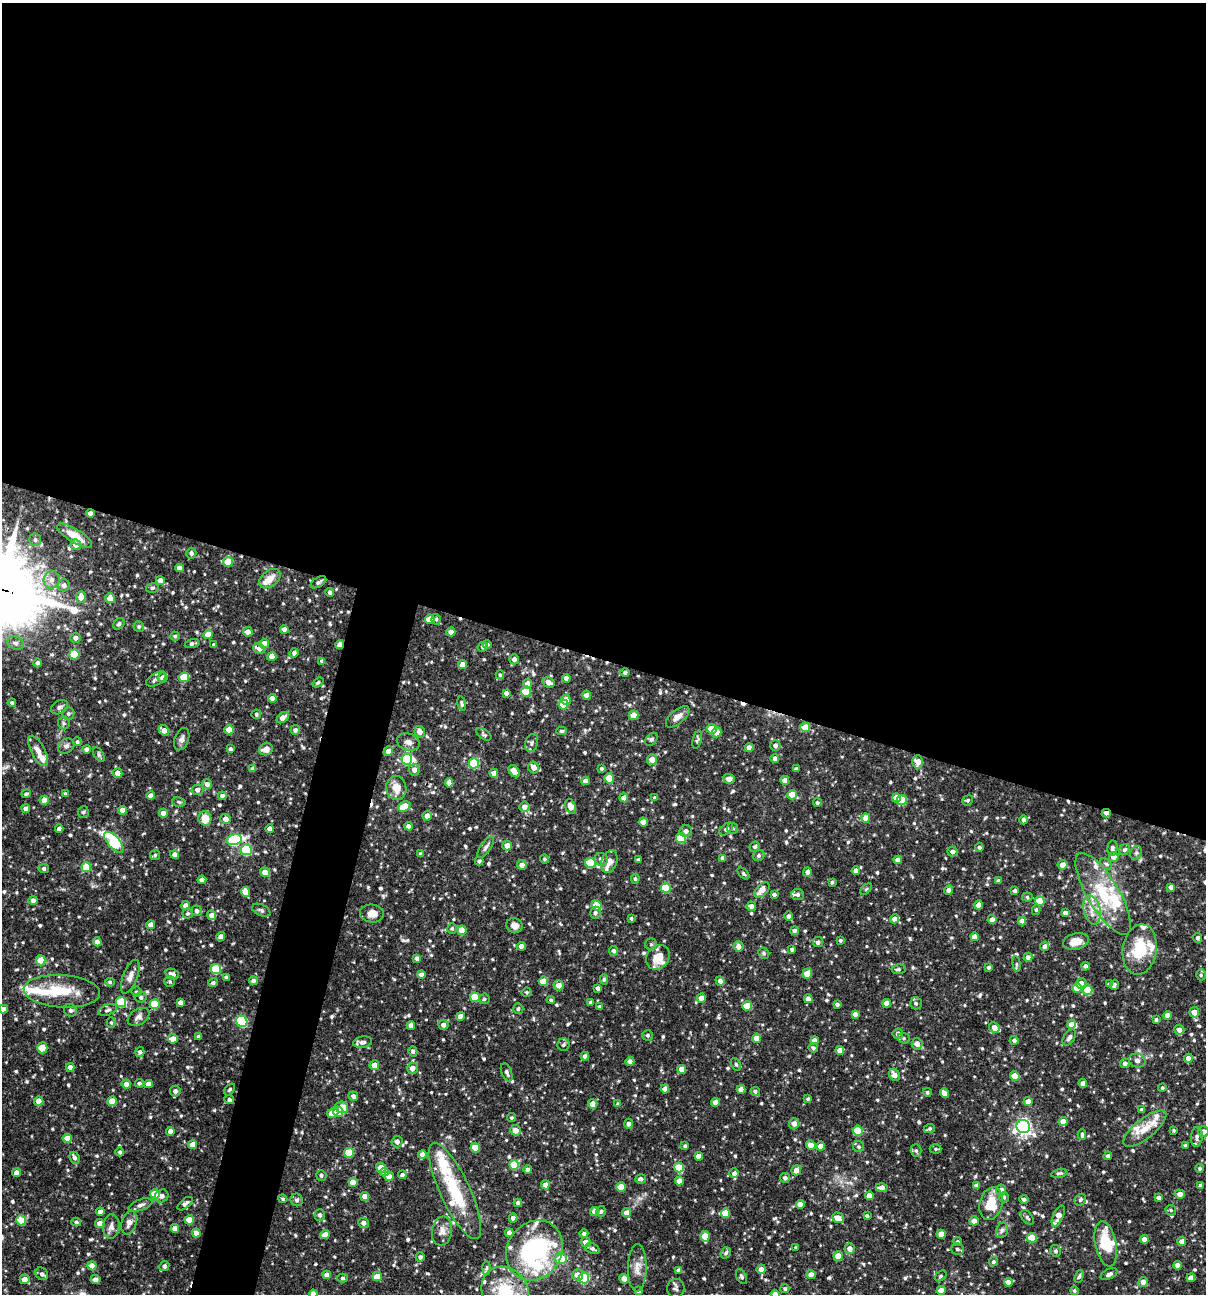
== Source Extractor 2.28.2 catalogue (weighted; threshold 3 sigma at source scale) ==
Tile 3 of 4 x 4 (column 3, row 1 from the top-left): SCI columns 2657-3860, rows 3876-5167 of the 5188 x 5168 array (HDU 1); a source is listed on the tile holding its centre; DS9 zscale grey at full resolution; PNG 1208 x 1296 px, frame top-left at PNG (2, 3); each listed source drawn as its Kron ellipse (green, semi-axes under 4 px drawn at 4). Shown black and unused: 54% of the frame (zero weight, under 3 of 4 exposures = <1% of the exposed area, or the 3 px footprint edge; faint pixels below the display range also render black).
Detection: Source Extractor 2.28.2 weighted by HDU 2 'WHT'; one run over the whole footprint, this tile lists its part. Background 0.0835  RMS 0.0039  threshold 0.0176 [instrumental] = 3 sigma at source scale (4.5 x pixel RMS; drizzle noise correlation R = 1.50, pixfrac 1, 0.05/0.05 arcsec/px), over >= 5 px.
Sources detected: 773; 2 inside a brighter object's white glare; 4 cosmic-ray / hot-pixel residue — neither listed nor drawn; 27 inside a brighter listed object's ellipse — not listed separately; of the other 740, all 500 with FLUX_AUTO >= 0.609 (the completeness limit of this list) listed and drawn (240 fainter detections not listed), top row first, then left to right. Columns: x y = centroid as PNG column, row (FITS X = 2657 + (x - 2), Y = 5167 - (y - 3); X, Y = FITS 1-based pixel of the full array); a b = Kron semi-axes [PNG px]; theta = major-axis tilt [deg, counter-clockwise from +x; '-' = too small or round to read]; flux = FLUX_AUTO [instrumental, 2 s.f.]
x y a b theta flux
90 513 4 4 - 2.5
75 536 20 6 -32 6.4
35 540 6 6 - 1
76 545 5 5 - 2.8
191 553 5 5 - 1
228 562 5 5 - 8.9
179 568 4 4 - 2.4
270 579 12 7 38 4.6
52 580 9 8 - 2.1
160 581 4 4 - 2.9
318 582 8 5 30 1
64 585 6 6 - 1.5
152 588 6 4 13 0.65
330 592 4 4 - 1.2
81 597 6 5 - 3.1
110 598 5 4 - 3.5
430 619 5 4 - 5.7
436 619 5 4 - 0.66
119 624 6 5 - 0.91
139 627 5 5 - 0.74
284 629 4 4 - 2.3
248 632 5 4 - 3.4
451 632 4 4 - 2.1
208 634 5 4 - 4.4
175 636 4 4 - 0.64
75 638 5 5 - 1.5
15 643 8 6 -19 1.5
192 644 7 4 17 1.1
264 644 5 4 - 6.5
487 644 4 4 - 0.65
214 645 4 3 - 0.71
340 645 4 4 - 3.3
483 647 5 4 - 0.83
259 648 6 5 - 2.7
294 653 5 4 - 1.2
74 654 5 5 - 14
272 657 4 4 - 3.6
514 659 5 5 - 1.9
322 661 4 4 - 1.1
37 663 4 4 - 1.1
463 664 4 4 - 2.5
625 673 4 4 - 1
500 675 4 4 - 0.66
184 677 5 5 - 7.5
163 678 5 5 - 2.4
566 678 4 4 - 2.1
156 679 11 6 31 1.9
318 683 6 3 37 0.66
549 683 6 5 - 2.2
528 684 5 4 - 2.7
526 691 5 5 - 11
506 693 4 4 - 1.6
587 695 4 4 - 3.6
272 698 4 4 - 2.8
566 700 5 4 - 3.8
12 703 4 3 - 0.86
462 704 7 3 -80 0.73
563 705 5 4 - 9.1
59 707 9 6 30 1.2
68 714 6 6 - 0.99
256 714 5 4 - 0.83
634 715 5 4 - 6.6
678 717 14 6 41 2.5
283 718 7 4 39 3
64 723 6 6 - 0.89
805 727 5 5 - 6.9
712 729 5 5 - 8.8
164 730 5 4 - 2.8
229 730 4 4 - 6.1
295 730 5 4 - 1.2
561 731 5 4 - 0.72
420 732 6 5 - 3.5
717 732 5 4 - 3.4
484 734 8 5 -33 0.72
182 739 12 7 69 1.6
651 739 7 5 50 0.75
697 740 9 4 77 0.75
77 742 4 4 - 0.74
408 742 12 8 -16 2.3
532 743 9 6 74 1.3
775 745 5 5 - 1.4
66 746 9 7 33 1.4
749 748 4 4 - 2.3
86 749 4 4 - 1.6
230 749 4 3 - 0.88
266 749 7 6 - 2.6
38 751 16 7 -62 3
388 751 5 4 - 2.9
99 755 8 4 -59 0.79
775 758 4 4 - 1.4
407 759 5 5 - 32
652 759 5 5 - 3.5
918 762 6 5 - 3.7
474 763 5 5 - 23
534 767 6 5 - 2.6
602 768 4 4 - 0.83
253 769 4 4 - 2.3
796 769 3 3 - 0.85
414 770 6 5 - 2.3
514 771 7 4 -50 4.1
118 773 5 4 - 2.6
494 773 4 4 - 2.7
609 778 5 4 - 8.6
729 779 6 4 -4 2.4
785 780 4 4 - 3.2
586 781 4 4 - 2.7
449 783 5 4 - 2.5
207 784 5 5 - 2.5
396 788 12 10 -80 5.2
198 790 6 5 - 1.9
26 794 4 3 - 0.74
65 794 3 3 - 0.69
792 795 5 4 - 6.4
151 796 4 4 - 2.5
222 796 4 4 - 1.4
624 798 4 4 - 3
655 798 4 4 - 0.84
896 798 4 4 - 3.4
44 800 4 4 - 4.5
902 800 5 5 - 9.8
968 800 5 5 - 0.68
179 802 7 4 -12 0.76
817 803 4 4 - 0.62
570 806 7 5 -71 3.6
404 807 7 5 24 9.7
524 807 5 5 - 2.4
26 809 4 4 - 2
122 810 4 4 - 3
83 812 6 5 - 0.67
163 813 4 4 - 2.7
1106 813 4 3 - 2.6
427 816 5 4 - 2.4
205 818 7 6 - 6.1
866 818 4 4 - 5.1
226 819 5 5 - 2.4
1024 820 4 4 - 1.3
643 822 4 4 - 4.1
409 826 4 4 - 2.2
59 828 4 4 - 1.4
733 828 5 5 - 0.73
270 829 4 4 - 2.2
726 829 8 5 39 1.1
686 831 6 6 - 1.7
681 838 5 5 - 15
234 840 8 5 12 28
114 842 13 6 -48 33
507 846 5 5 - 2.9
486 847 12 5 54 1.3
755 847 5 5 - 0.96
979 847 4 4 - 0.83
1112 848 7 5 86 1.2
246 850 5 5 - 27
1124 850 6 5 - 0.86
953 852 5 4 - 1.5
1136 853 7 5 66 0.92
421 854 4 3 - 0.81
155 855 5 5 - 0.64
175 855 4 4 - 2.1
759 855 6 5 - 0.89
1114 857 5 4 - 2.7
722 858 4 4 - 1.4
544 859 4 4 - 0.72
601 859 7 6 - 1.5
638 859 3 3 - 0.7
898 860 4 4 - 2.6
479 861 4 4 - 0.98
609 862 12 7 71 2.5
590 863 5 5 - 11
1106 864 7 4 -45 0.85
522 865 5 4 - 2.5
1063 865 5 4 - 2.9
86 867 5 5 - 12
44 868 5 4 - 1.1
856 871 4 4 - 1.5
265 872 5 4 - 3.8
807 872 4 4 - 1.4
743 873 7 4 -45 0.69
635 879 4 4 - 0.68
202 880 4 4 - 2.5
998 881 4 4 - 0.93
832 882 4 3 - 0.69
1171 887 4 4 - 1.9
666 888 5 5 - 16
866 889 7 4 45 0.61
762 890 9 5 44 3.6
949 890 5 4 - 1.5
1015 891 4 3 - 1
246 892 5 4 - 4.9
774 894 4 3 - 0.94
798 894 6 5 - 1.1
1103 894 47 15 -59 20
1027 897 5 4 - 0.64
33 901 4 4 - 2.3
1040 901 5 5 - 8.7
596 905 5 4 - 7
978 905 4 4 - 2.4
185 906 4 4 - 2.9
751 906 4 4 - 1.7
261 910 9 5 -26 1
1036 910 5 4 - 0.66
1092 910 15 8 -76 3.9
197 911 5 5 - 1.2
188 913 5 5 - 0.66
595 913 6 5 - 1.2
1065 913 4 4 - 1.6
372 914 12 9 -6 3.4
212 915 5 4 - 2.8
789 916 4 4 - 1.2
631 918 3 3 - 0.66
895 919 4 4 - 2.5
992 920 4 4 - 2.4
1022 921 4 4 - 2.3
151 925 4 4 - 2.9
514 925 8 7 - 2.6
452 928 5 5 - 0.67
462 930 4 4 - 7.4
794 931 4 4 - 1.4
221 937 4 4 - 2.8
974 937 4 4 - 3.6
1198 938 5 4 - 0.97
840 940 3 3 - 0.68
1076 941 13 8 12 4.3
97 942 4 4 - 2.9
818 942 5 5 - 1.4
651 944 5 5 - 0.75
521 946 4 4 - 2.5
738 946 5 5 - 2.4
1045 946 5 4 - 1.8
792 949 4 3 - 0.92
1140 949 25 17 81 16
614 951 5 4 - 1
764 953 6 5 - 0.62
658 957 13 11 49 6.8
1028 957 5 4 - 1.9
417 958 4 4 - 1.6
41 960 5 4 - 6.9
1016 964 7 4 -81 0.7
1085 966 4 4 - 1.3
988 967 4 4 - 0.83
216 969 5 5 - 15
899 969 7 4 7 0.85
172 974 7 5 -20 2.1
807 974 5 4 - 6.5
421 975 4 4 - 2.5
1201 975 5 4 - 0.67
130 977 18 7 69 2.6
226 977 3 3 - 0.76
604 979 5 4 - 0.7
170 981 5 5 - 0.66
253 981 4 4 - 1.3
543 981 4 4 - 7.2
720 981 5 4 - 1.9
110 982 5 4 - 0.63
213 983 5 4 - 0.81
1081 983 5 5 - 2.1
1109 984 4 3 - 0.72
559 985 5 5 - 2.8
1114 985 5 4 - 0.88
598 988 4 3 - 1.2
1077 988 5 4 - 6
1087 990 5 5 - 6.1
62 991 38 16 -4 15
136 992 5 5 - 0.62
527 992 5 5 - 0.7
141 997 5 5 - 0.93
475 997 5 4 - 11
701 998 4 4 - 4.1
484 999 5 5 - 0.69
808 999 4 4 - 2.5
551 1000 4 3 - 0.61
121 1002 5 5 - 18
180 1002 4 4 - 2.5
591 1002 4 3 - 0.8
887 1003 4 4 - 3.2
916 1003 6 6 - 0.95
155 1004 5 5 - 15
837 1004 4 4 - 0.82
747 1006 5 4 - 11
599 1007 3 3 - 0.73
3 1009 5 4 - 2.3
518 1009 5 5 - 0.91
70 1010 6 6 - 1
108 1010 9 5 20 1
1194 1012 5 5 - 3.3
855 1014 4 4 - 1.8
1167 1015 4 4 - 2.9
138 1017 12 7 32 1.9
460 1017 4 4 - 2.9
1156 1020 4 3 - 0.89
242 1021 6 5 - 31
111 1023 5 4 - 0.7
1071 1024 5 4 - 2.7
411 1025 4 4 - 1.8
443 1025 5 5 - 2.1
994 1028 5 5 - 2.9
1179 1030 5 5 - 2
898 1034 5 5 - 1.6
647 1035 5 5 - 0.87
199 1037 4 3 - 0.9
757 1038 4 4 - 4.4
904 1038 6 5 - 0.79
1069 1038 9 5 57 1.2
173 1039 5 4 - 4.8
814 1040 4 4 - 2.6
1014 1040 4 4 - 1
362 1042 9 5 9 1.7
917 1044 5 5 - 2.7
563 1045 6 6 - 0.81
42 1048 5 5 - 5.9
813 1048 5 4 - 0.83
840 1050 4 4 - 2.7
413 1051 5 4 - 1.1
140 1052 5 4 - 0.94
585 1056 4 4 - 1.6
1188 1058 4 4 - 2.5
1137 1060 8 6 -16 1.7
630 1061 4 4 - 1.7
1125 1063 5 5 - 1.5
736 1064 7 4 -62 0.64
374 1065 5 5 - 3.2
70 1067 4 4 - 2.4
412 1068 5 5 - 2.6
682 1069 4 4 - 4
507 1072 9 5 -68 1.3
894 1075 6 5 - 2.4
1015 1076 4 4 - 8.1
139 1083 4 4 - 0.97
1083 1083 4 4 - 2.8
126 1084 4 4 - 2.5
148 1084 4 4 - 2.6
1162 1088 4 4 - 0.69
230 1089 7 4 50 0.62
665 1089 4 4 - 2.7
741 1089 4 4 - 3.4
175 1091 5 5 - 1.6
755 1091 5 4 - 0.89
927 1092 4 4 - 0.66
944 1093 5 4 - 2.8
353 1096 5 4 - 1.3
808 1099 4 4 - 0.71
229 1100 5 4 - 1.1
39 1101 4 4 - 4.5
112 1101 4 4 - 7.8
1028 1101 4 4 - 2.9
715 1102 4 4 - 2.8
593 1104 5 4 - 2.7
618 1104 4 4 - 0.67
342 1107 6 5 - 4.5
1142 1110 4 4 - 0.88
338 1112 5 5 - 4.7
333 1113 6 4 35 6.1
512 1118 5 4 - 0.62
1063 1121 4 4 - 3.8
794 1123 5 5 - 2.9
629 1124 5 4 - 1.4
1023 1127 7 6 - 120
929 1129 6 3 23 0.74
1145 1129 26 10 38 6.1
516 1130 5 5 - 2.9
1174 1130 3 3 - 0.61
170 1131 4 4 - 2.5
858 1131 5 5 - 12
1203 1132 5 5 - 1.9
1082 1135 5 3 - 0.7
1197 1137 10 6 85 1.3
67 1138 4 4 - 4.3
397 1142 5 5 - 1.7
193 1145 4 4 - 4.4
811 1145 5 4 - 4.2
1185 1145 3 3 - 0.78
685 1146 4 3 - 0.74
820 1146 4 4 - 2.8
859 1147 5 5 - 0.7
475 1148 5 4 - 6.8
936 1149 6 4 0 0.64
916 1151 6 5 - 0.86
120 1152 4 4 - 0.82
349 1153 5 5 - 13
422 1155 4 4 - 2.5
699 1156 4 4 - 3.3
1108 1156 4 4 - 1
75 1158 6 4 -66 1.4
514 1165 5 5 - 12
679 1167 5 4 - 8.2
381 1168 5 4 - 6.6
1200 1168 4 4 - 0.79
528 1170 4 4 - 1.5
796 1170 5 4 - 3.3
384 1172 4 4 - 1.7
16 1173 4 4 - 2.7
734 1173 5 4 - 1.5
1059 1173 8 4 12 0.7
321 1175 5 5 - 0.96
402 1175 4 4 - 1.7
389 1176 5 4 - 3.1
785 1178 5 5 - 1.3
641 1179 5 4 - 1.1
679 1181 4 4 - 3.7
353 1182 4 4 - 5.1
545 1185 4 4 - 2.7
1201 1185 4 4 - 1.2
977 1186 4 4 - 2.5
621 1187 5 4 - 6
882 1188 6 4 -1 2.4
1001 1190 5 5 - 2.5
455 1191 53 15 -65 22
155 1194 5 5 - 9.6
1180 1194 5 4 - 2.6
162 1196 7 6 - 1.5
365 1196 4 4 - 2.5
869 1196 4 4 - 3.4
1004 1197 5 5 - 0.93
1159 1198 4 4 - 1.3
283 1199 4 4 - 0.71
1024 1199 4 4 - 1
297 1200 6 6 - 0.93
1080 1200 6 5 - 0.8
518 1203 4 4 - 1.3
185 1204 9 4 39 1.2
800 1204 4 4 - 2.8
991 1204 17 11 75 10
141 1205 12 5 20 1.4
1171 1210 6 5 - 0.64
601 1211 5 4 - 0.73
100 1212 4 4 - 2.6
594 1212 4 4 - 2.9
627 1213 4 4 - 3
725 1213 4 4 - 8.3
320 1215 5 5 - 1.3
867 1216 4 3 - 0.98
1058 1216 11 5 66 4.5
1027 1217 8 5 -52 0.83
513 1218 4 4 - 1.8
838 1218 6 5 - 3.8
21 1220 5 5 - 6.7
189 1220 4 4 - 6.7
974 1221 4 4 - 2.4
76 1222 5 4 - 0.77
100 1223 5 4 - 2.9
129 1223 12 7 74 2.2
363 1223 5 5 - 1.4
111 1227 12 8 84 2.2
175 1229 4 4 - 2.5
1002 1230 8 6 72 1.1
442 1231 14 10 82 2.9
196 1233 4 4 - 2.9
509 1233 4 4 - 2.4
584 1234 4 4 - 1.1
941 1234 4 4 - 4.1
325 1235 4 4 - 3.4
705 1236 5 4 - 6.6
1032 1238 5 4 - 10
1144 1239 4 4 - 2.5
586 1242 5 5 - 3.2
958 1242 4 4 - 0.71
1182 1242 4 4 - 2.7
1106 1244 23 10 -78 15
796 1247 3 3 - 0.89
592 1249 7 5 -26 1.1
850 1249 5 5 - 2.8
957 1249 6 5 - 1.1
534 1250 31 27 57 67
1056 1251 6 5 - 0.95
726 1253 6 5 - 0.89
838 1256 5 4 - 7.8
420 1257 4 4 - 1.3
561 1259 6 5 - 7.2
993 1262 5 4 - 0.73
1177 1265 4 4 - 2.7
92 1266 5 4 - 2.9
164 1266 5 5 - 1.3
487 1268 7 4 89 0.69
637 1268 24 9 89 3.9
761 1269 5 4 - 2.5
679 1270 4 4 - 1.8
42 1274 7 5 -42 1.5
1109 1274 9 5 27 1.4
327 1275 4 4 - 2.6
578 1275 5 5 - 3.1
811 1275 4 4 - 3
377 1276 5 4 - 5
741 1276 8 5 -63 0.94
941 1276 6 4 37 0.65
1079 1276 7 4 70 0.8
342 1278 5 4 - 0.71
584 1278 5 5 - 34
1191 1278 4 4 - 2.7
25 1279 5 5 - 2.7
95 1279 5 4 - 1.5
624 1279 5 4 - 2.9
1008 1282 4 4 - 2.7
1143 1282 5 4 - 2.3
676 1288 9 8 - 1.3
785 1289 4 4 - 0.72
941 1290 5 4 - 3.1
505 1291 25 22 -52 16
639 1291 4 3 - 1.2
1074 1291 4 4 - 0.61
313 1294 4 4 - 2.6
775 1294 4 4 - 1.9
Overlapping masked pixels (flux is a lower limit): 8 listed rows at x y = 90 513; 318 582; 340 645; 1106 813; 234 840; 155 1004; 455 1191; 505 1291
Isophote crosses this tile's border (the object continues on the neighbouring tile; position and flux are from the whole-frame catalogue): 4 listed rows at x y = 3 1009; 505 1291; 313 1294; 775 1294